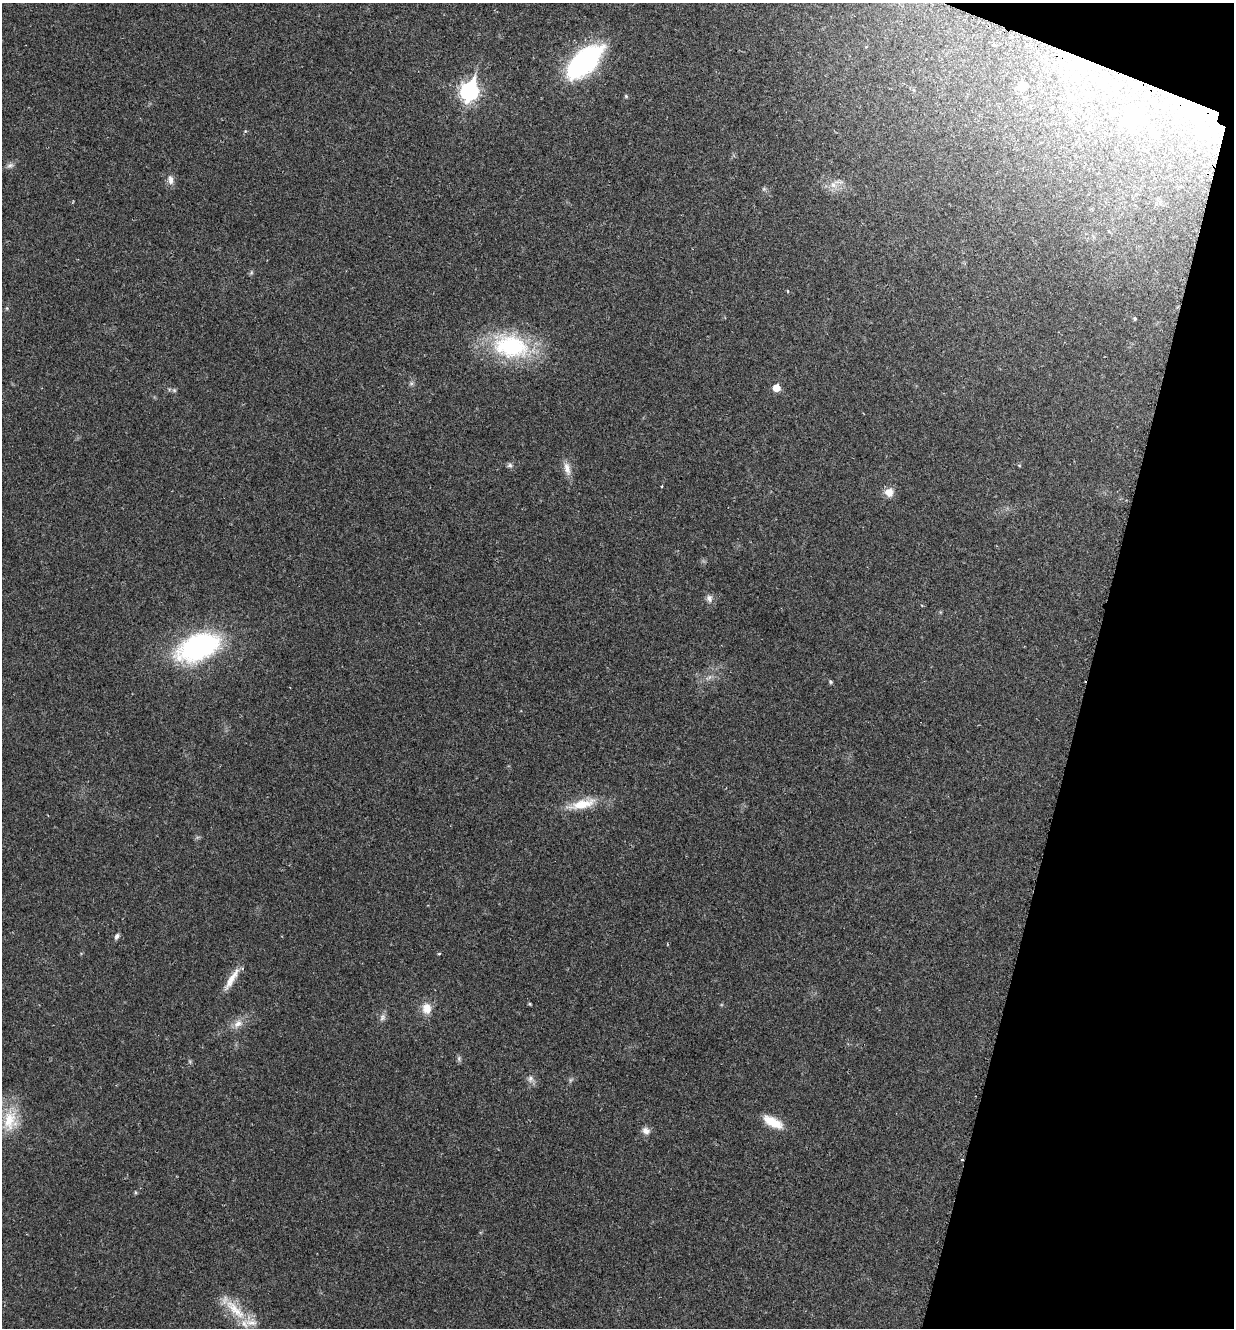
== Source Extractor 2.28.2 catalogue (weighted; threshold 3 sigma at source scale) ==
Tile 8 of 4 x 4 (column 4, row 2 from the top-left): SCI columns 3839-5070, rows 2665-3990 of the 5340 x 5326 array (HDU 1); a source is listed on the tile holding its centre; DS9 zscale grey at full resolution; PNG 1236 x 1330 px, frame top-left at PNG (2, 3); no overlay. Shown black and unused: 13% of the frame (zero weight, under 2 of 3 exposures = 2% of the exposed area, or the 3 px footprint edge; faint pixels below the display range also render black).
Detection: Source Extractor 2.28.2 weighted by HDU 2 'WHT'; one run over the whole footprint, this tile lists its part. Background 0.0392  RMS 0.0041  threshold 0.0185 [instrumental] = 3 sigma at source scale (4.5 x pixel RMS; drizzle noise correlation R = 1.50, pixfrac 1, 0.05/0.05 arcsec/px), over >= 5 px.
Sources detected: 55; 2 too faint to see at this stretch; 3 inside a brighter object's white glare — not listed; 4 inside a brighter listed object's ellipse — not listed separately; the other 46 listed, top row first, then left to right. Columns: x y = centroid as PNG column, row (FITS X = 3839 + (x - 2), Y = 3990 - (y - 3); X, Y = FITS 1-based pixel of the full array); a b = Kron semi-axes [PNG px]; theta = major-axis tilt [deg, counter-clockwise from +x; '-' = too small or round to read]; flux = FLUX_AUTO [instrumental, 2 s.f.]
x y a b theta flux
994 45 5 3 - 0.44
1079 61 26 19 19 21
583 62 37 19 43 74
1113 82 10 7 -35 2.3
1023 86 12 8 -85 2.2
469 91 9 7 73 140
626 96 5 4 - 0.48
1192 105 18 8 -70 6.7
1134 116 28 24 -48 19
1087 129 6 4 -46 0.59
1156 135 10 8 -67 2.4
10 165 10 7 24 1.4
171 180 13 8 -77 2.4
833 185 11 9 -53 3.1
251 273 7 5 78 0.67
788 291 4 3 - 0.35
7 308 6 3 72 0.5
1135 319 4 4 - 0.54
511 346 49 31 -13 41
776 388 5 5 - 7
174 390 6 4 -1 0.68
510 465 7 7 - 1.1
1019 465 6 3 -19 0.42
567 468 20 9 -77 3.6
662 486 3 3 - 0.57
889 492 11 10 - 3.8
709 598 11 9 -81 2
198 647 41 23 22 80
709 677 12 4 40 1.5
830 682 5 5 - 0.6
582 804 41 12 15 11
116 936 9 5 68 1.2
439 954 4 3 - 0.41
231 979 35 8 58 5.7
530 1004 4 3 - 0.49
427 1008 13 12 - 5.1
382 1017 10 8 63 1.6
238 1024 15 9 47 3.5
459 1058 8 5 -84 0.89
530 1078 8 7 - 1.7
571 1080 7 4 46 0.75
10 1120 33 20 90 15
773 1122 25 10 -28 8.3
646 1131 10 9 - 2.3
135 1192 5 3 - 0.43
235 1309 45 13 -44 13
Overlapping masked pixels (flux is a lower limit): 2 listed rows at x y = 1079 61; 1192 105